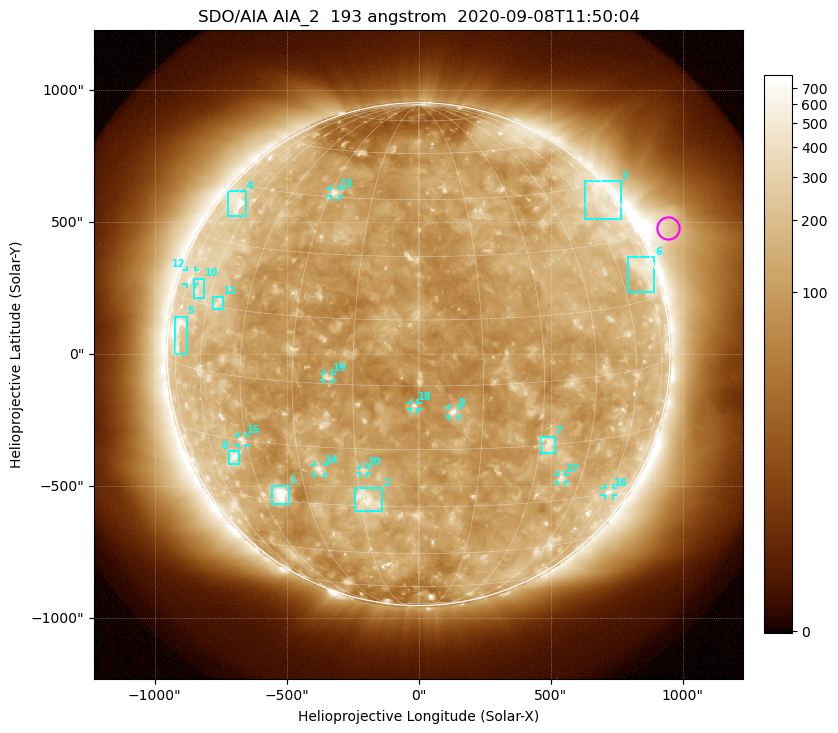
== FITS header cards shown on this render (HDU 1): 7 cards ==
TELESCOP= 'SDO/AIA'
INSTRUME= 'AIA_2'
WAVELNTH=                  193
WAVEUNIT= 'angstrom'
DATE-OBS= '2020-09-08T11:50:04.85'
CTYPE1  = 'HPLN-TAN'
CTYPE2  = 'HPLT-TAN'

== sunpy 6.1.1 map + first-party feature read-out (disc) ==
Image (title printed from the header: SDO/AIA AIA_2  193 angstrom  2020-09-08T11:50:04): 1024 x 1024 px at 2.4 arcsec/px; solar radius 953 arcsec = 397 px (full disc in frame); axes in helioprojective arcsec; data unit not stated in the header (colour bar unlabelled)
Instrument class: DISC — disc imager (sunpy class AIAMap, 193 A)
Bright regions (active regions / flare kernels): reference = the median radial profile (limb darkening/brightening removed); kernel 9 px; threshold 5 sigma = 184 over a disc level ~119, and >= 1.15x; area >= 12 px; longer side >= 10 px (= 24 arcsec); searched inside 0.97 R_sun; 26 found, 20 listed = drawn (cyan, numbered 1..; 10 of them under ~33 arcsec drawn as corner ticks so the feature stays visible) (cap 20 boxes per figure: the strongest are kept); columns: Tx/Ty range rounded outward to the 5 arcsec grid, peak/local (2 s.f.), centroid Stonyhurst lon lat
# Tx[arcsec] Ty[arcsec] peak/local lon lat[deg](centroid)
1 -560..-490 -570..-500 14 -38 -28
2 -240..-140 -595..-505 4.9 -13 -28
3 630..765 510..655 2.7 +71 +40
4 -725..-655 520..620 5 -69 +40
5 -925..-875 0..145 5.5 -73 +7
6 795..895 235..370 2.5 +73 +22
7 460..515 -375..-310 3.9 +32 -15
8 -720..-680 -420..-365 4.6 -51 -20
9 115..150 -235..-205 7.8 +8 -6
10 -850..-810 210..285 2.4 -67 +18
11 -780..-740 170..220 3.2 -56 +16
12 -880..-845 265..320 2.5 -74 +20
13 -335..-300 595..625 5 -29 +46
14 -390..-360 -455..-420 4.3 -25 -21
15 -685..-655 -345..-310 3.9 -46 -15
16 705..740 -535..-505 2.8 +61 -30
17 525..555 -485..-455 3.6 +38 -24
18 -30..-5 -210..-185 5.1 -1 -5
19 -360..-325 -100..-75 4.2 -21 +2
20 -220..-195 -450..-430 3.5 -13 -20
Off-limb structures (1.02-1.3 R_sun): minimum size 162 px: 5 found; the strongest spans PA ~265..320 deg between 1.02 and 1.3 R_sun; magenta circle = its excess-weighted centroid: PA ~295 deg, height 1.11 R_sun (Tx ~945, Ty ~480 arcsec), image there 3.6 x the reference